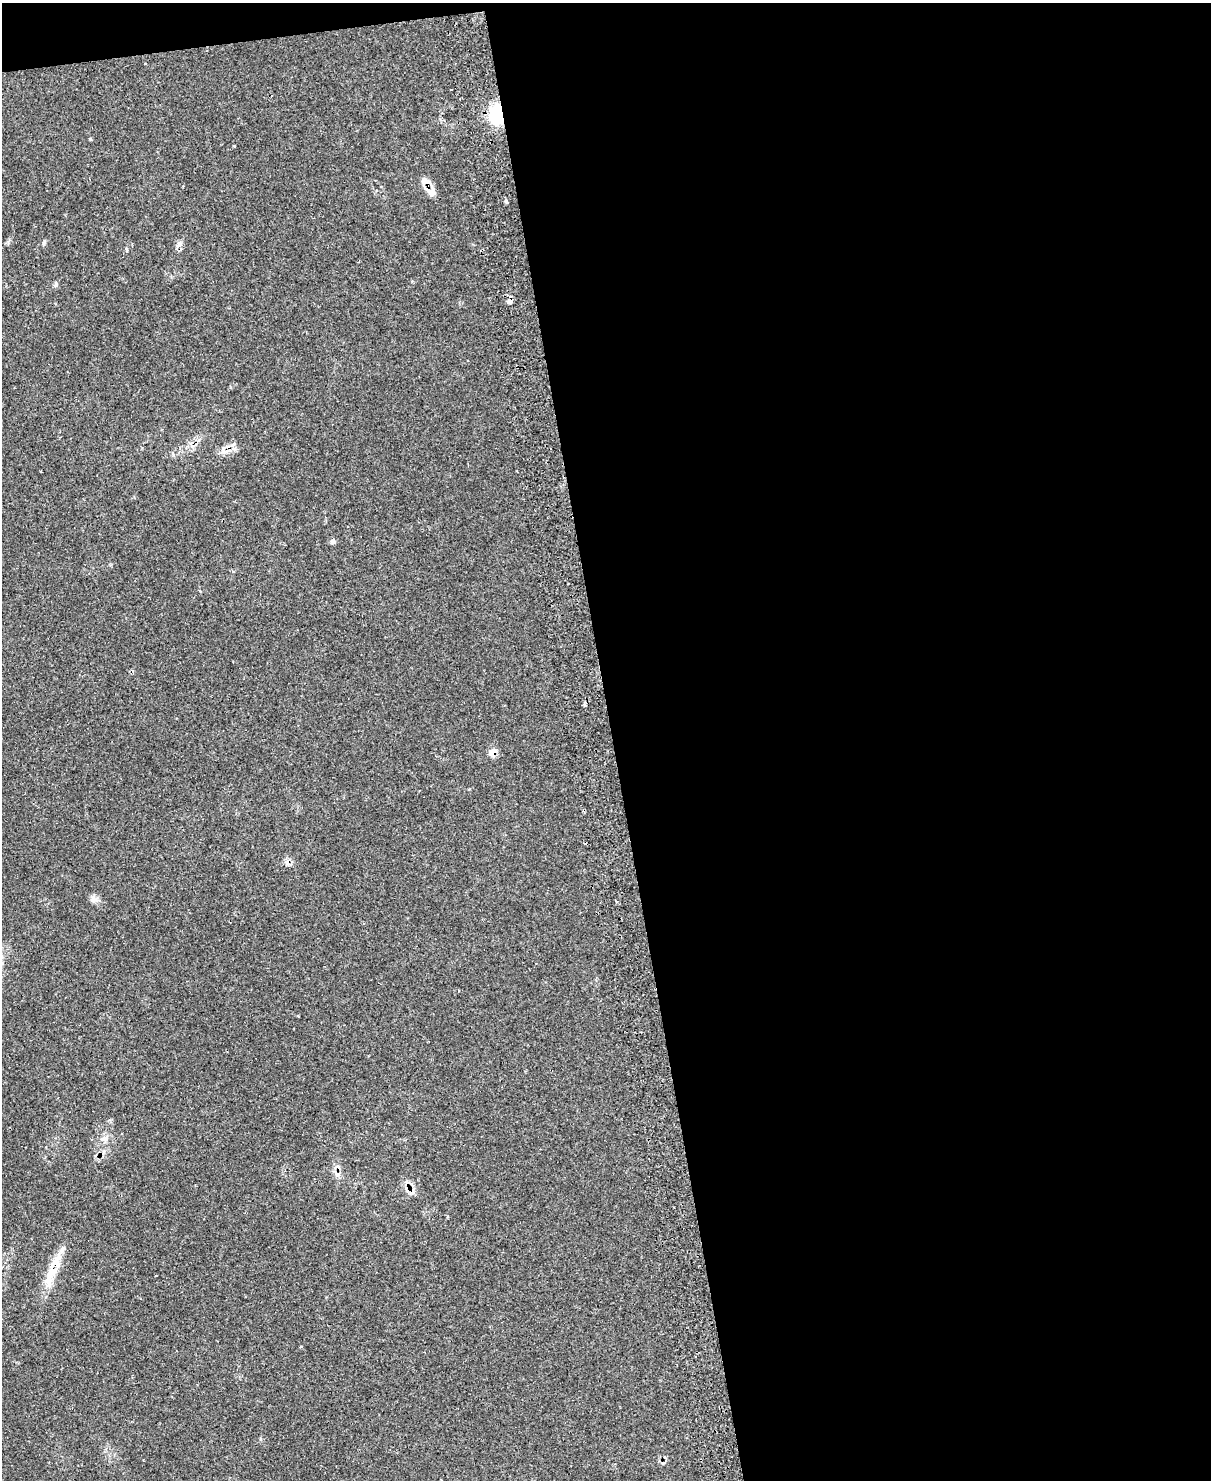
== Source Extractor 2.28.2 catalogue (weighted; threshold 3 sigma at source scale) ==
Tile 4 of 4 x 3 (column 4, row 1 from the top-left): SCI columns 3676-4884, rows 3211-4688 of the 4884 x 4829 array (HDU 1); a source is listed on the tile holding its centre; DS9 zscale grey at full resolution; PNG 1213 x 1482 px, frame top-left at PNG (2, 3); no overlay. Shown black and unused: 51% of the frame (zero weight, under 2 of 3 exposures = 3% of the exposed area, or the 3 px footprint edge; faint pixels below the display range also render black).
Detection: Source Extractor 2.28.2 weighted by HDU 2 'WHT'; one run over the whole footprint, this tile lists its part. Background 0.145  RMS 0.0072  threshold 0.0325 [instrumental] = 3 sigma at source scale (4.5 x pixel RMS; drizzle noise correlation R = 1.50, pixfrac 1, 0.05/0.05 arcsec/px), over >= 5 px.
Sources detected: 22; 5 cosmic-ray / hot-pixel residue — not listed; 3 inside a brighter listed object's ellipse — not listed separately; the other 14 listed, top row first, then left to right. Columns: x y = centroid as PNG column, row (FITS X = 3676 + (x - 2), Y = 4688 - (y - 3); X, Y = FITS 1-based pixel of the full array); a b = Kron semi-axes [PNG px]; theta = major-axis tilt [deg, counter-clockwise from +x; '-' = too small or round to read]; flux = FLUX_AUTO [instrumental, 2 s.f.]
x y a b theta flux
145 63 3 2 - 0.95
498 114 14 11 -82 47
431 191 17 11 -30 5.9
44 243 7 5 68 1.3
180 243 8 6 -72 2.3
56 284 11 3 76 1
510 301 7 6 - 2.8
223 451 12 6 89 3.3
333 541 7 4 0 1.4
493 752 5 5 - 13
94 900 10 8 -8 3.2
299 1016 3 2 - 1
104 1139 9 6 2 2.7
55 1263 24 14 54 12
Overlapping masked pixels (flux is a lower limit): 6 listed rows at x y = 498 114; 431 191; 510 301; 223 451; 493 752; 55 1263
Unlisted compact peaks at least as high as the median listed source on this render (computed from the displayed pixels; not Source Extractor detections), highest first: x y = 506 201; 234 146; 90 139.